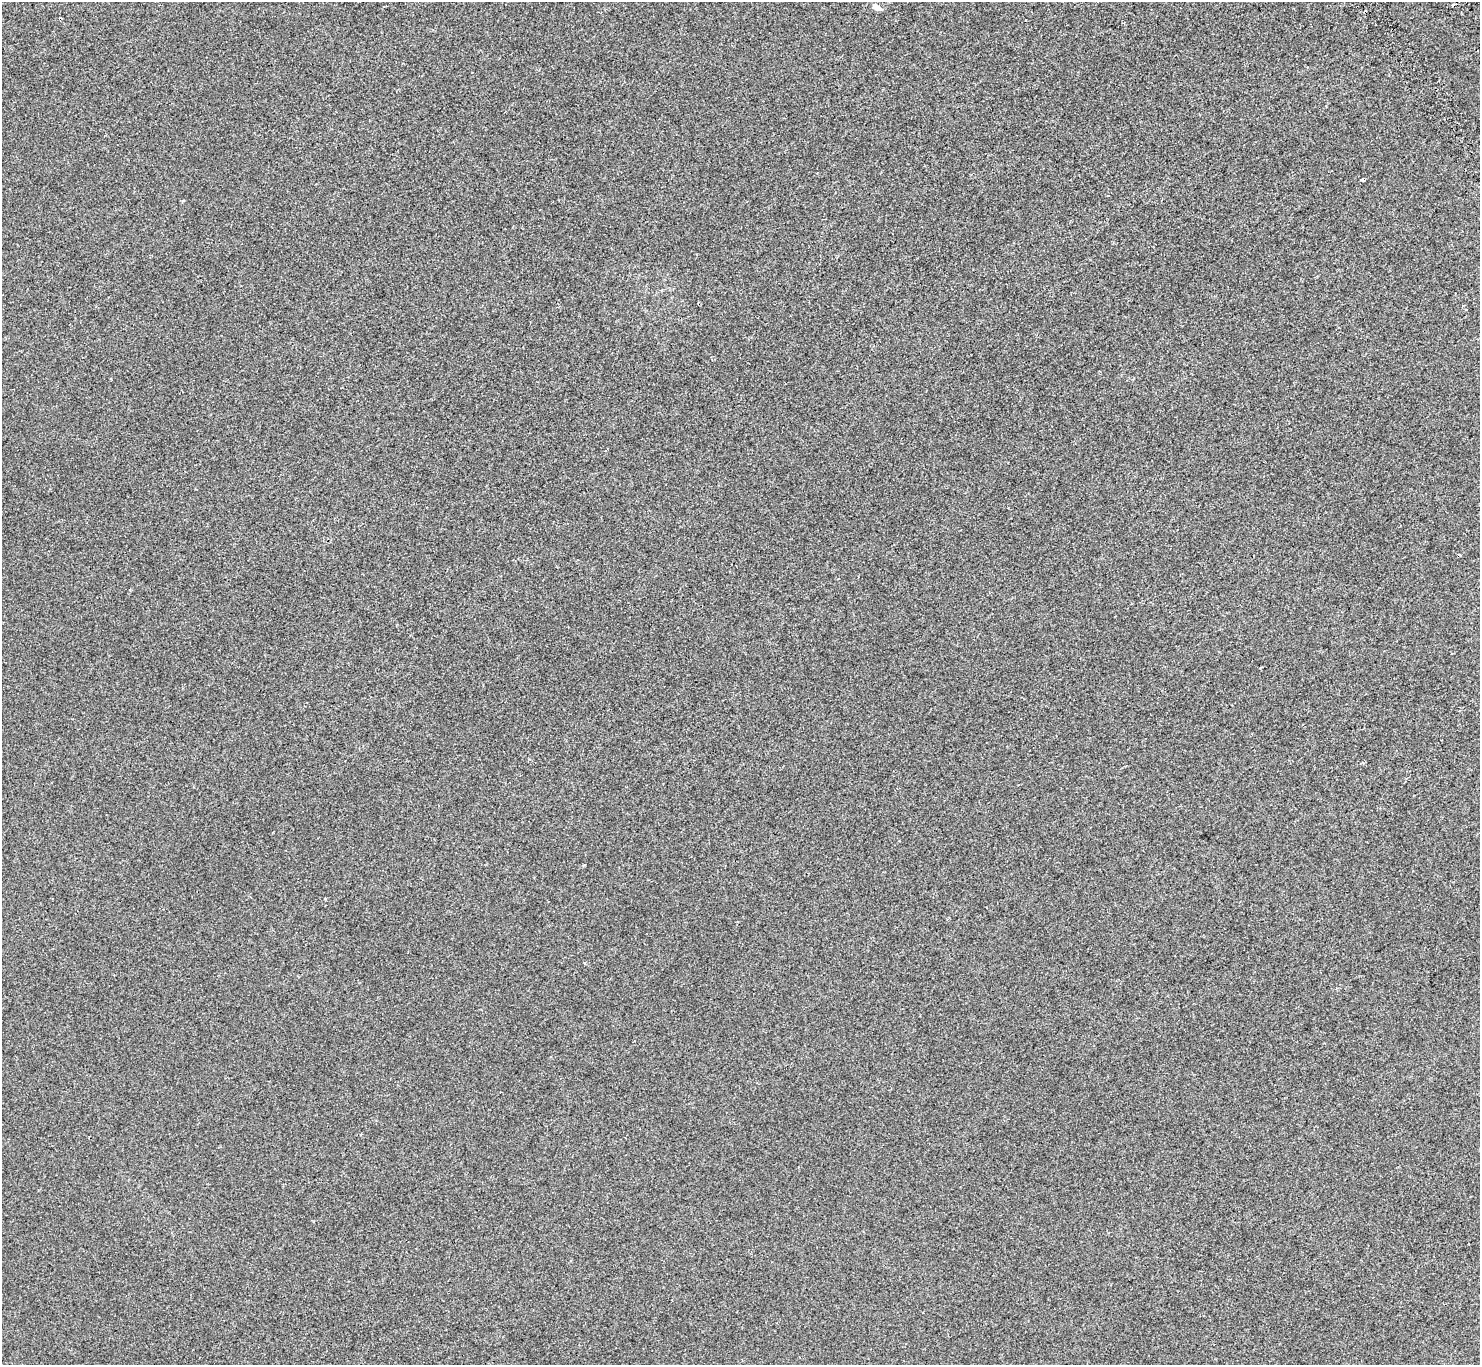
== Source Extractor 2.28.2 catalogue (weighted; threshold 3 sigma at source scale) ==
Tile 10 of 4 x 4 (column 2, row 3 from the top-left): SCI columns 1585-3062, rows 1686-3048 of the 6121 x 6036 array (HDU 1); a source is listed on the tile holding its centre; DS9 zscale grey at full resolution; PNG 1482 x 1367 px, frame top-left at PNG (2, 2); no overlay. Shown black and unused: <1% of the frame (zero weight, under 2 of 3 exposures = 7% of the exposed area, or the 3 px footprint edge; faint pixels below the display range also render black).
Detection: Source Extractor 2.28.2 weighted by HDU 2 'WHT'; one run over the whole footprint, this tile lists its part. Background -7.26e-04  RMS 0.0046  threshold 0.0205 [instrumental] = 3 sigma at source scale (4.5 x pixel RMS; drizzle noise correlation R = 1.50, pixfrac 1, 0.0396/0.0396 arcsec/px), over >= 5 px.
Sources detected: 5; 2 cosmic-ray / hot-pixel residue — not listed; the other 3 listed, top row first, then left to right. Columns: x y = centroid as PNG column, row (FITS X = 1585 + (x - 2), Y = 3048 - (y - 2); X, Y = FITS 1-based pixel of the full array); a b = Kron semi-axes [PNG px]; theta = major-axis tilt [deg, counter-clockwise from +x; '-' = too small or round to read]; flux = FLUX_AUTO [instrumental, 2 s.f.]
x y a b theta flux
876 7 11 6 -26 2.2
1363 180 3 3 - 1.1
183 200 3 3 - 0.56